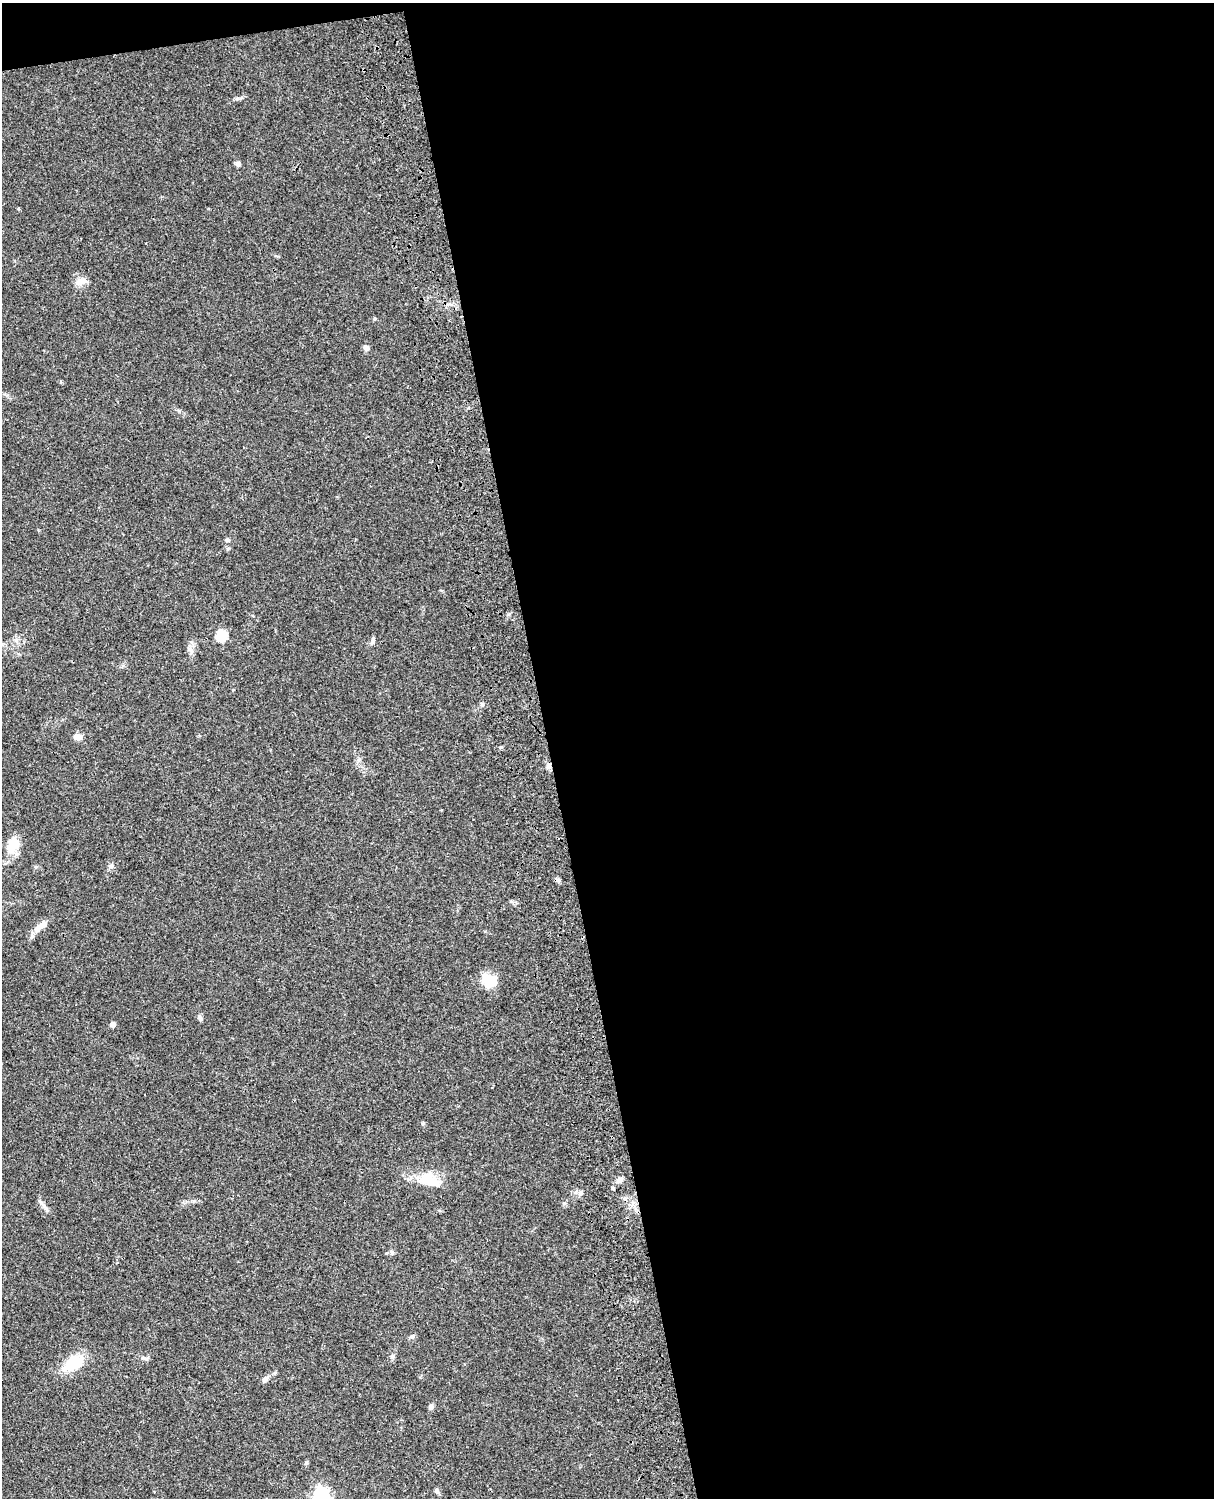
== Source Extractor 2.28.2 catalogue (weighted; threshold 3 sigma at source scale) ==
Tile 4 of 4 x 3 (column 4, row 1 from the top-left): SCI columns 3758-4969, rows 3269-4764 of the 5088 x 4928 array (HDU 1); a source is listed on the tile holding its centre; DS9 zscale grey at full resolution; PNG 1216 x 1500 px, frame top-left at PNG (2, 3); no overlay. Shown black and unused: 56% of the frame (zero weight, under 3 of 4 exposures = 6% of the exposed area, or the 3 px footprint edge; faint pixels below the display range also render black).
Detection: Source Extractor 2.28.2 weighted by HDU 2 'WHT'; one run over the whole footprint, this tile lists its part. Background 0.0753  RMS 0.0058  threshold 0.026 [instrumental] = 3 sigma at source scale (4.5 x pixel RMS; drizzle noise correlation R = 1.50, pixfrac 1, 0.05/0.05 arcsec/px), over >= 5 px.
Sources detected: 32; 1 cosmic-ray / hot-pixel residue — not listed; the other 31 listed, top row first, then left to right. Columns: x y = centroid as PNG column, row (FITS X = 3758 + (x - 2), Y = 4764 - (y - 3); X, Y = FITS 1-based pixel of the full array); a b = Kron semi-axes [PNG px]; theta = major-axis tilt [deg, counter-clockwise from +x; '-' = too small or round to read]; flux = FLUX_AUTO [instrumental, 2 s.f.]
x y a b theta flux
238 164 6 5 - 1.7
82 281 19 7 1 3.6
366 348 6 5 - 2.3
227 540 6 5 - 1.2
221 635 5 5 - 38
373 640 10 4 79 1.2
77 737 11 7 -2 3.1
501 747 5 4 - 0.69
549 766 8 5 53 1.6
13 846 21 12 72 11
111 866 6 4 19 1
41 926 21 8 35 5
490 981 17 15 0 11
200 1017 10 5 -57 1.4
113 1024 5 4 - 3.2
423 1123 5 5 - 0.74
430 1180 33 15 -32 13
619 1180 11 6 31 2.2
612 1188 4 3 - 3
581 1193 6 4 90 1.2
392 1252 9 4 -64 0.9
412 1337 8 5 9 1.3
392 1357 7 5 89 1.2
144 1358 10 4 -20 1.4
73 1363 26 15 38 17
275 1372 6 4 21 0.73
265 1379 10 6 54 1.8
431 1407 7 6 - 1.4
306 1463 6 4 72 1.1
436 1490 7 5 -52 1.3
321 1495 7 6 - 140
Overlapping masked pixels (flux is a lower limit): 1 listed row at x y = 549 766
Isophote crosses this tile's border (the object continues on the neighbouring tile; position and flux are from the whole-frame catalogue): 1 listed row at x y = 321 1495
Unlisted compact peaks at least as high as the median listed source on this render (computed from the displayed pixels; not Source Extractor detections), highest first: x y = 482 704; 238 98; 194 1201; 179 411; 228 549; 36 867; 374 319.